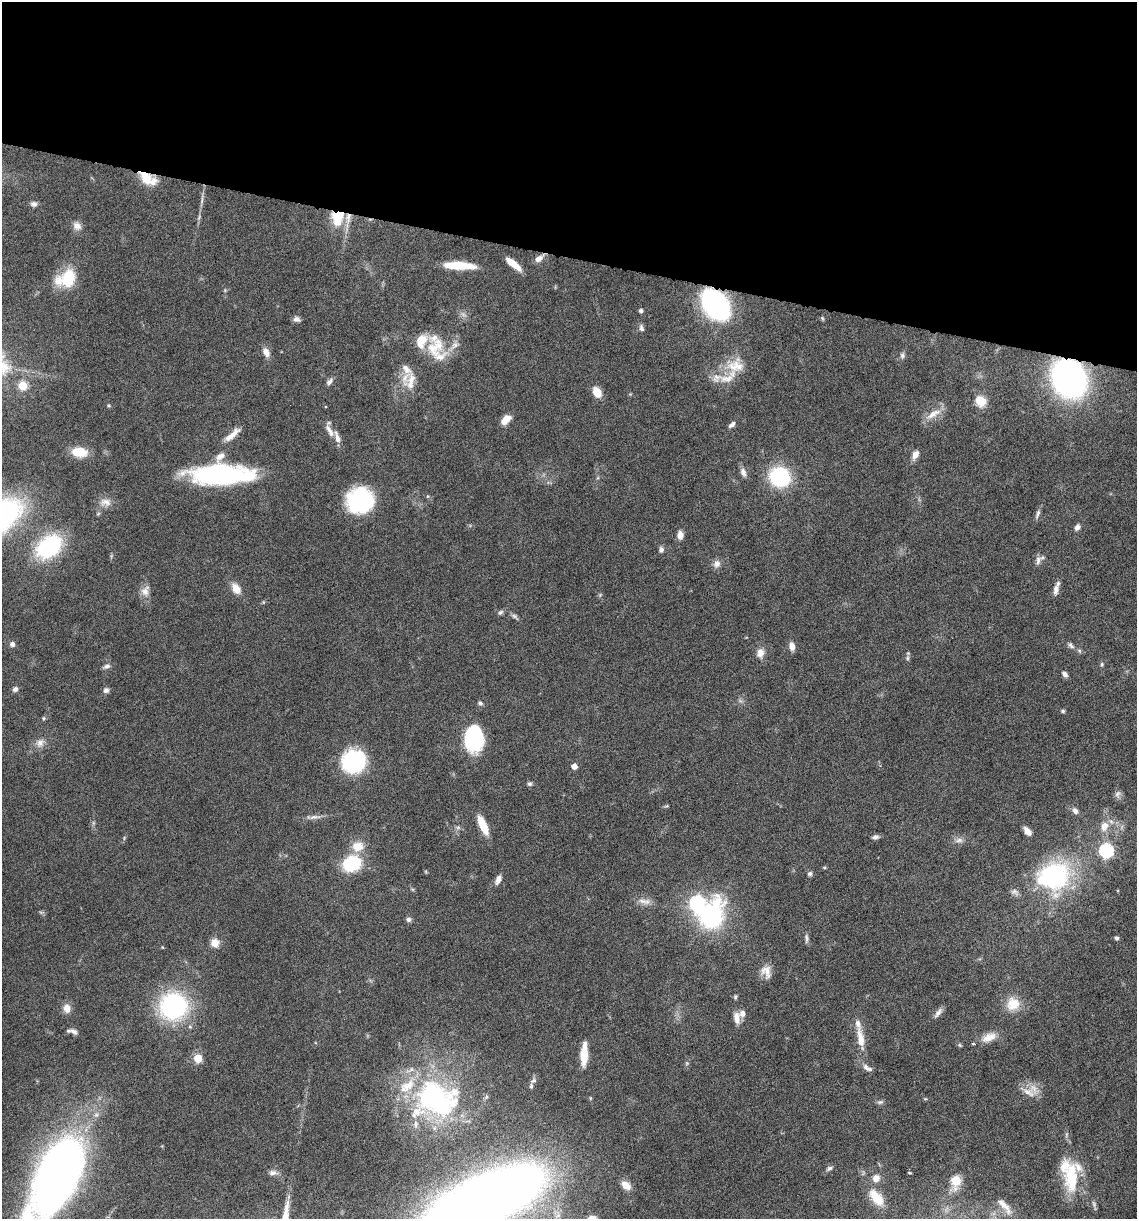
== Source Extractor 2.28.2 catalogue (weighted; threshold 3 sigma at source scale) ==
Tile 2 of 4 x 4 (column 2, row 1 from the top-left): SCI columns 1371-2505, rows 3652-4868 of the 4893 x 4871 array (HDU 1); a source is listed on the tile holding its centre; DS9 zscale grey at full resolution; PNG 1139 x 1221 px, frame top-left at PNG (2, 2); no overlay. Shown black and unused: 21% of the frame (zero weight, under 10 of 20 exposures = <1% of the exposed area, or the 3 px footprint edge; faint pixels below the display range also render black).
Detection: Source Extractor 2.28.2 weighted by HDU 2 'WHT'; one run over the whole footprint, this tile lists its part. Background 0.0424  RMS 0.0026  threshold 0.0105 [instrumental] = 3 sigma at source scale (4.09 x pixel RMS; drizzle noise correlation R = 1.36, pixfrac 0.8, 0.05/0.05 arcsec/px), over >= 5 px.
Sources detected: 142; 1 inside a brighter object's white glare — not listed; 21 inside a brighter listed object's ellipse — not listed separately; the other 120 listed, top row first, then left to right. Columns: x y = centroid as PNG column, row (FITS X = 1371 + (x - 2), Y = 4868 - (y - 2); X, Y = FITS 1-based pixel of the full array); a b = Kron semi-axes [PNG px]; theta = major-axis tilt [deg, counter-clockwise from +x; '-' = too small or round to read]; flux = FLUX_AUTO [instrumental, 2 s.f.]
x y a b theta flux
147 178 21 11 -31 5.2
202 200 15 3 83 0.84
34 204 9 7 -9 0.78
337 218 17 14 89 6.9
77 226 12 10 -45 1.5
539 259 11 7 37 1.4
511 262 14 7 -38 2.7
457 265 28 7 -2 8
68 278 25 18 74 7.9
715 305 23 14 -52 69
641 311 4 4 - 0.57
822 318 6 4 -71 0.28
297 319 9 7 -16 0.84
641 328 8 5 -72 0.75
435 347 29 24 73 8.5
266 352 12 8 -68 1.5
902 355 8 7 - 0.68
736 366 26 20 9 6.1
1069 378 30 25 -60 74
329 381 11 6 48 0.78
411 381 27 13 77 4
23 386 5 5 - 8.6
597 392 10 7 -61 3.6
981 401 6 5 - 12
933 414 25 8 30 2.7
506 420 13 7 44 2.3
732 424 10 5 41 0.86
329 431 19 6 -61 1.7
232 435 23 6 40 2.4
79 452 16 10 -7 4.9
915 454 11 7 65 1.5
220 456 15 8 36 1.8
743 472 11 7 -70 1.2
221 475 60 18 1 37
780 477 18 16 -27 20
360 501 28 25 15 19
105 502 17 11 -11 1.9
1038 514 14 5 69 0.78
1077 527 8 6 55 0.89
680 535 7 5 89 1.9
49 546 25 18 39 24
661 550 7 6 - 0.73
1038 560 13 7 76 1.1
717 564 10 9 - 1.2
236 588 16 10 -56 2.3
1056 589 14 6 79 1.4
145 591 15 10 68 1.8
500 612 8 5 43 0.51
514 616 9 5 -27 0.55
12 644 6 5 - 0.93
1071 645 10 6 -41 0.7
792 646 9 7 -82 1.4
760 653 12 9 74 1.8
907 658 7 4 89 0.43
1102 664 5 5 - 0.32
107 666 10 6 28 0.83
1065 674 7 5 -47 0.85
15 689 7 6 - 0.71
106 690 7 7 - 0.76
480 703 7 5 -17 0.45
1063 711 5 4 - 0.36
44 718 5 5 - 0.33
473 738 22 15 -90 23
40 743 13 11 51 1.7
354 761 20 18 25 24
574 766 5 4 - 1.8
529 784 6 6 - 0.49
1118 794 9 6 42 0.68
1075 811 8 6 -57 0.81
314 817 18 5 5 1.2
483 825 20 7 -66 5.1
1104 826 13 9 69 2.1
458 827 6 6 - 0.48
1027 831 9 5 -47 1.7
875 837 8 5 21 0.68
959 840 12 6 7 1.1
358 846 16 13 5 3.4
1106 850 6 6 - 39
352 864 18 14 22 13
824 867 4 4 - 0.3
810 874 6 6 - 0.54
1052 876 37 28 16 32
498 880 11 6 65 1.5
642 901 13 7 -6 1.5
697 903 7 7 - 50
711 916 37 25 64 29
408 919 7 6 - 0.66
806 938 11 5 -85 0.66
1116 938 5 4 - 0.58
215 943 10 10 - 2.2
766 972 17 12 -74 2.2
735 997 6 4 -72 0.36
1013 1004 18 17 - 4.5
173 1006 27 26 - 32
67 1008 12 9 -81 1.7
938 1013 15 6 51 1.1
736 1017 16 8 -82 1.8
74 1031 11 6 -25 1
989 1037 20 10 20 2.8
860 1039 26 8 -81 4
960 1045 6 3 -70 0.3
584 1054 24 7 87 4.9
198 1058 5 5 - 7.8
866 1067 10 6 -60 0.89
533 1080 8 6 36 0.63
1028 1092 20 10 -27 2.7
435 1098 47 34 -18 47
590 1098 6 3 -72 0.24
880 1102 9 5 10 0.57
829 1168 9 6 31 0.65
273 1173 10 7 1 1
61 1176 73 32 60 200
1072 1177 40 17 -88 11
876 1178 10 8 59 1.8
956 1181 6 5 - 15
626 1185 12 8 -39 2.1
876 1198 21 11 -52 5.2
483 1200 69 26 25 590
1094 1204 10 5 -72 0.56
1004 1206 28 8 -50 2.5
Overlapping masked pixels (flux is a lower limit): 4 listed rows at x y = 147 178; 337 218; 715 305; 1069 378
Isophote crosses this tile's border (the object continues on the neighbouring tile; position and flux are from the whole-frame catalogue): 2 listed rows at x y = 61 1176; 483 1200